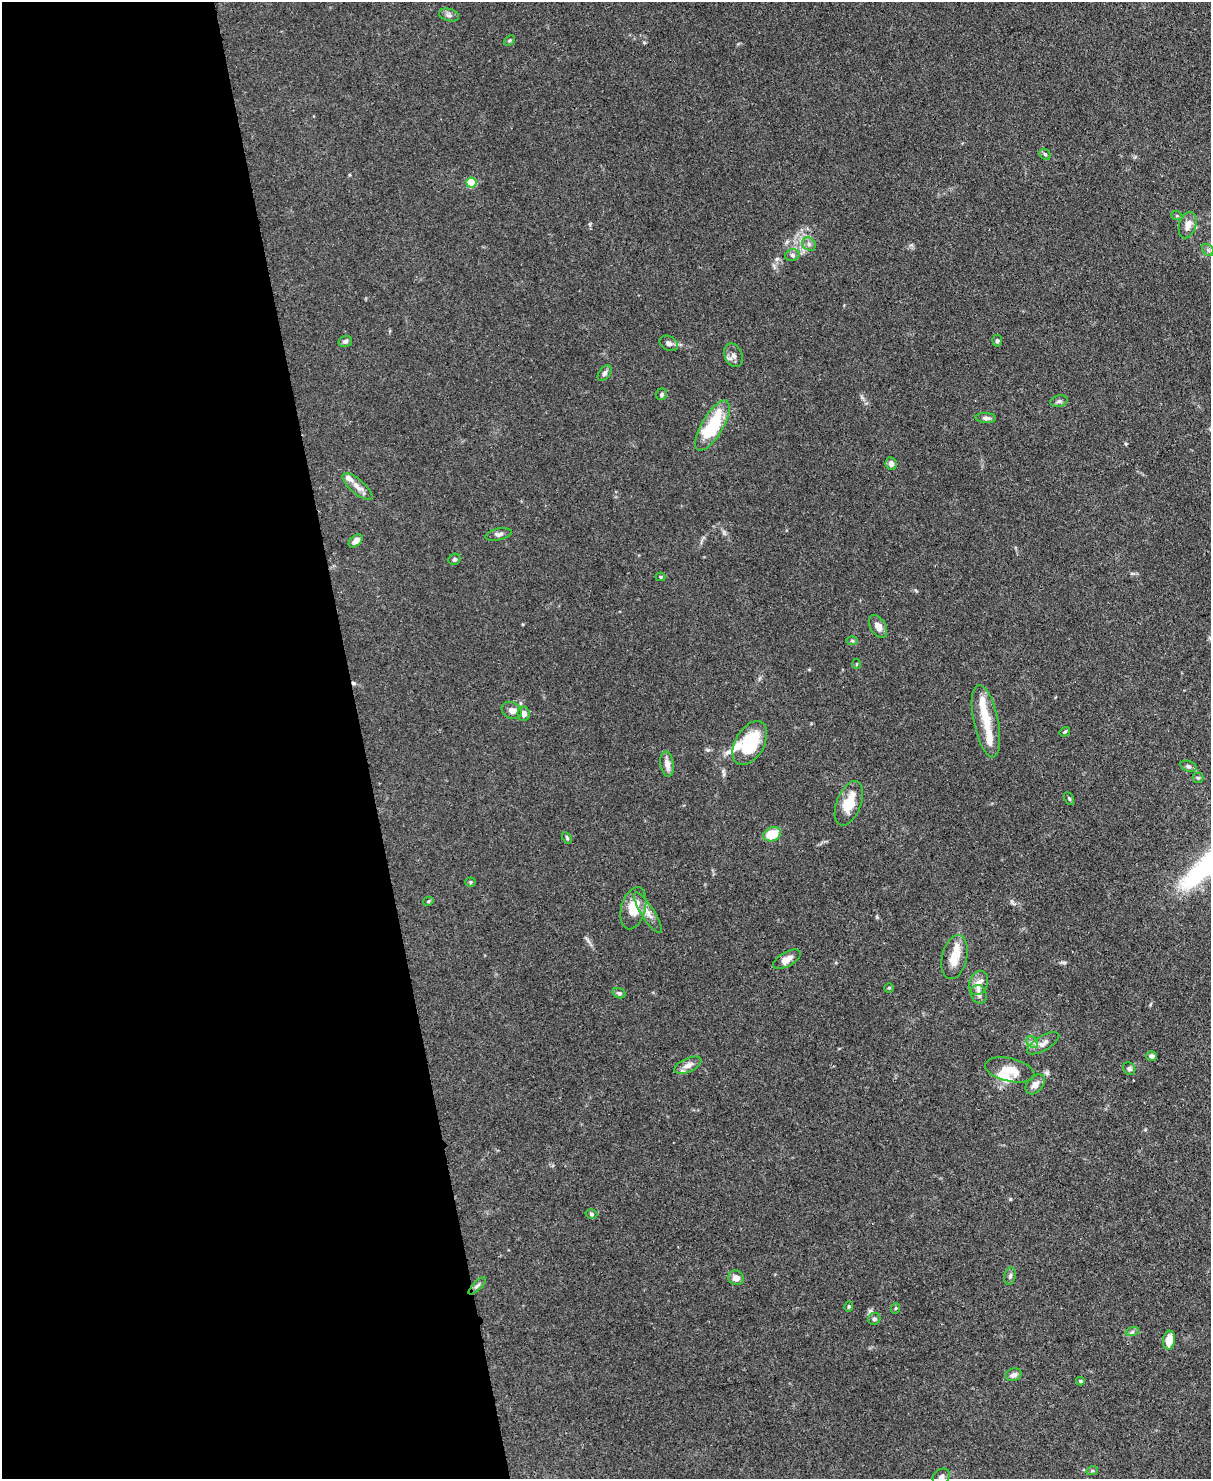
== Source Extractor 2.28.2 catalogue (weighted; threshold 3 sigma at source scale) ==
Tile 5 of 4 x 3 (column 1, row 2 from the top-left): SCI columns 77-1285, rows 1687-3163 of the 4987 x 4969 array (HDU 1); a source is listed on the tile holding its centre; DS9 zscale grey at full resolution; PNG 1213 x 1481 px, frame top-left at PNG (2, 2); each listed source drawn as its Kron ellipse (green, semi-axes under 4 px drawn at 4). Shown black and unused: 30% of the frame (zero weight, under 3 of 4 exposures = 9% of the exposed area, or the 3 px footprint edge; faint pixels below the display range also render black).
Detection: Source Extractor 2.28.2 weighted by HDU 2 'WHT'; one run over the whole footprint, this tile lists its part. Background 0.072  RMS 0.0041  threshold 0.0183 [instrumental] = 3 sigma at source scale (4.5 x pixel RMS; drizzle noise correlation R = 1.50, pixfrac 1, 0.05/0.05 arcsec/px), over >= 5 px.
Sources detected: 77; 1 inside a brighter object's white glare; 1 cosmic-ray / hot-pixel residue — neither listed nor drawn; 6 inside a brighter listed object's ellipse — not listed separately; the other 69 listed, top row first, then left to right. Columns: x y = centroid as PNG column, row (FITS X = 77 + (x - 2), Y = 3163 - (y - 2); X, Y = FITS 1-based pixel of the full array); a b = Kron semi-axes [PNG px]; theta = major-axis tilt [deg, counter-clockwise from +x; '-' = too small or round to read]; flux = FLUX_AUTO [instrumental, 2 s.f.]
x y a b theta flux
449 15 10 6 -15 1.3
509 40 6 3 44 0.46
1045 154 6 5 - 0.62
471 183 5 5 - 16
1177 216 6 3 -18 0.41
1188 225 13 8 74 3.7
809 244 7 6 - 1.2
1208 250 7 5 -46 0.88
792 255 7 5 19 1
345 341 7 5 15 1
997 341 6 5 - 0.81
669 343 10 7 -28 1.4
733 355 12 8 -65 2.2
605 373 9 5 53 1.2
662 394 6 5 - 0.8
1059 401 9 5 10 0.99
986 418 10 5 -3 1.3
713 426 28 10 59 27
891 464 6 5 - 1.6
357 486 19 7 -41 3.2
499 534 13 5 12 1.4
356 541 8 5 40 2.5
455 559 6 5 - 0.87
660 577 5 4 - 0.53
878 626 12 7 -59 2.9
852 641 6 4 -1 0.58
856 664 5 3 - 0.38
512 710 10 8 -24 2.5
524 714 7 6 - 2.3
986 721 37 12 -78 9.3
1065 732 5 4 - 0.48
750 743 24 14 60 22
667 764 13 6 -81 2.8
1188 766 8 5 -18 0.88
1198 778 5 5 - 0.61
1069 798 7 4 -62 0.61
849 803 23 12 68 9.8
772 834 9 7 24 8.9
567 838 6 4 -60 0.58
470 882 5 4 - 0.51
428 901 5 4 - 0.48
633 908 21 12 74 9.1
648 913 24 6 -58 3.4
954 957 22 12 77 7.1
787 959 15 7 29 3.1
978 983 12 9 66 3.3
889 988 4 4 - 0.42
619 993 6 5 - 1
979 994 9 7 -61 2
1032 1042 6 5 - 1.1
1043 1043 18 7 30 2.6
1152 1056 5 5 - 1.6
688 1065 14 7 25 2.6
1129 1069 7 5 -57 0.88
1010 1070 25 11 -13 6.6
1035 1084 12 7 47 2.3
591 1214 6 4 -17 0.69
1010 1276 9 5 79 0.94
736 1278 8 7 - 2.6
477 1286 11 4 45 1.1
849 1306 5 4 - 0.5
896 1308 5 3 - 0.39
874 1319 6 5 - 0.94
1132 1332 7 4 18 0.77
1169 1340 9 6 85 6
1013 1375 8 6 18 1.6
1080 1381 4 3 - 0.61
1092 1471 6 4 19 0.57
941 1477 9 7 40 1.6
Isophote crosses this tile's border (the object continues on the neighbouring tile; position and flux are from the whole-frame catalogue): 1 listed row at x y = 941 1477